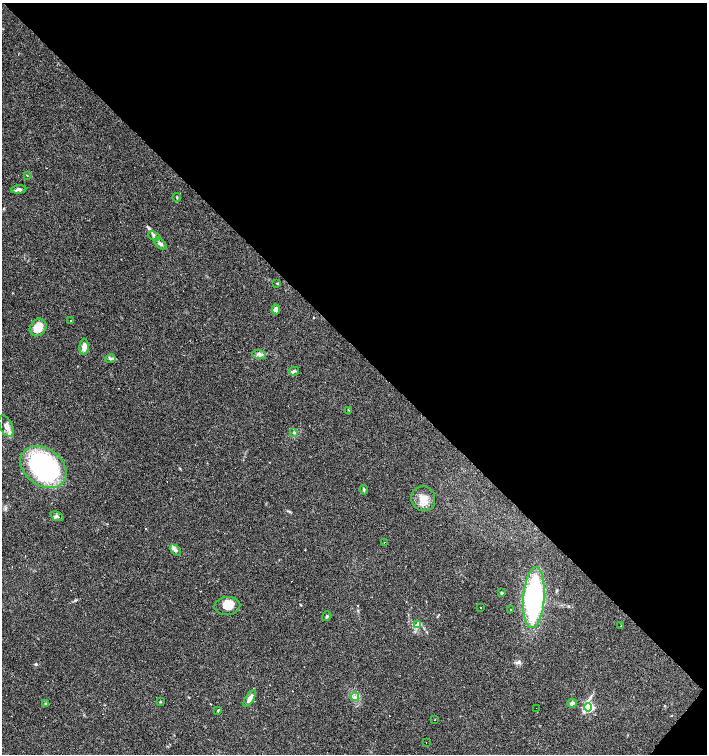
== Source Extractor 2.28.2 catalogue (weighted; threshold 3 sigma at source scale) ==
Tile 8 of 4 x 4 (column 4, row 2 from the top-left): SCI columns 4386-5794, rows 3008-4510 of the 6020 x 6013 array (HDU 1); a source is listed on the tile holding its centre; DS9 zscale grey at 2 x 2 block average (1 PNG px = mean of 2 x 2 image px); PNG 709 x 756 px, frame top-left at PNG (2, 3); each listed source drawn as its Kron ellipse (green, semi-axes under 4 px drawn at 4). Shown black and unused: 46% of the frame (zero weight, under 3 of 4 exposures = <1% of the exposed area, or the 3 px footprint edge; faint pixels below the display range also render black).
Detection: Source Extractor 2.28.2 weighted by HDU 2 'WHT'; one run over the whole footprint, this tile lists its part. Background 0.0878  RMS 0.0058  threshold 0.0263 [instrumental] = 3 sigma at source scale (4.5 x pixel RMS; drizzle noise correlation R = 1.50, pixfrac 1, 0.0396/0.0396 arcsec/px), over >= 5 px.
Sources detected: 48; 7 cosmic-ray / hot-pixel residue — neither listed nor drawn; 1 inside a brighter listed object's ellipse — not listed separately; the other 40 listed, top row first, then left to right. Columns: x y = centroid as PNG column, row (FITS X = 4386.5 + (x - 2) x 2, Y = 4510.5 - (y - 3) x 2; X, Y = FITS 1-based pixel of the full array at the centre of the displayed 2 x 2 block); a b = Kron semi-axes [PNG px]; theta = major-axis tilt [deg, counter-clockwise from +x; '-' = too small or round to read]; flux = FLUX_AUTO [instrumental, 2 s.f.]
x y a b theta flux
27 175 3 2 - 0.67
19 189 7 4 5 3.8
177 197 4 2 - 1.2
154 236 6 4 -24 2.9
160 244 7 4 -43 3.4
277 284 2 2 - 1
276 310 5 4 - 6.9
70 321 2 2 - 3
38 328 9 7 50 19
84 347 8 4 88 8.8
259 354 7 4 -3 4.4
110 359 5 2 - 1.5
294 371 5 3 - 1.9
349 410 3 2 - 0.83
6 426 11 6 -63 9.8
294 432 4 3 - 1.5
43 467 25 18 -36 220
364 490 4 3 - 1.6
423 499 12 12 - 15
57 516 7 4 -23 3.5
384 543 2 2 - 0.54
175 550 6 4 -44 4.8
502 593 4 3 - 1.3
534 598 30 10 86 230
227 606 13 9 3 17
480 607 2 2 - 5
510 610 2 2 - 3.2
327 616 5 3 - 1.8
418 625 4 2 - 1.7
621 626 2 2 - 0.74
355 697 4 3 - 2.6
250 698 9 4 58 6.9
160 702 3 2 - 0.89
572 703 5 4 - 4.6
46 704 4 3 - 1.7
588 707 4 4 - 130
536 708 2 2 - 0.56
218 711 3 2 - 1
435 719 2 2 - 0.5
426 743 2 2 - 3.8
Diffuse or blended objects may show on this block-average render without a row.